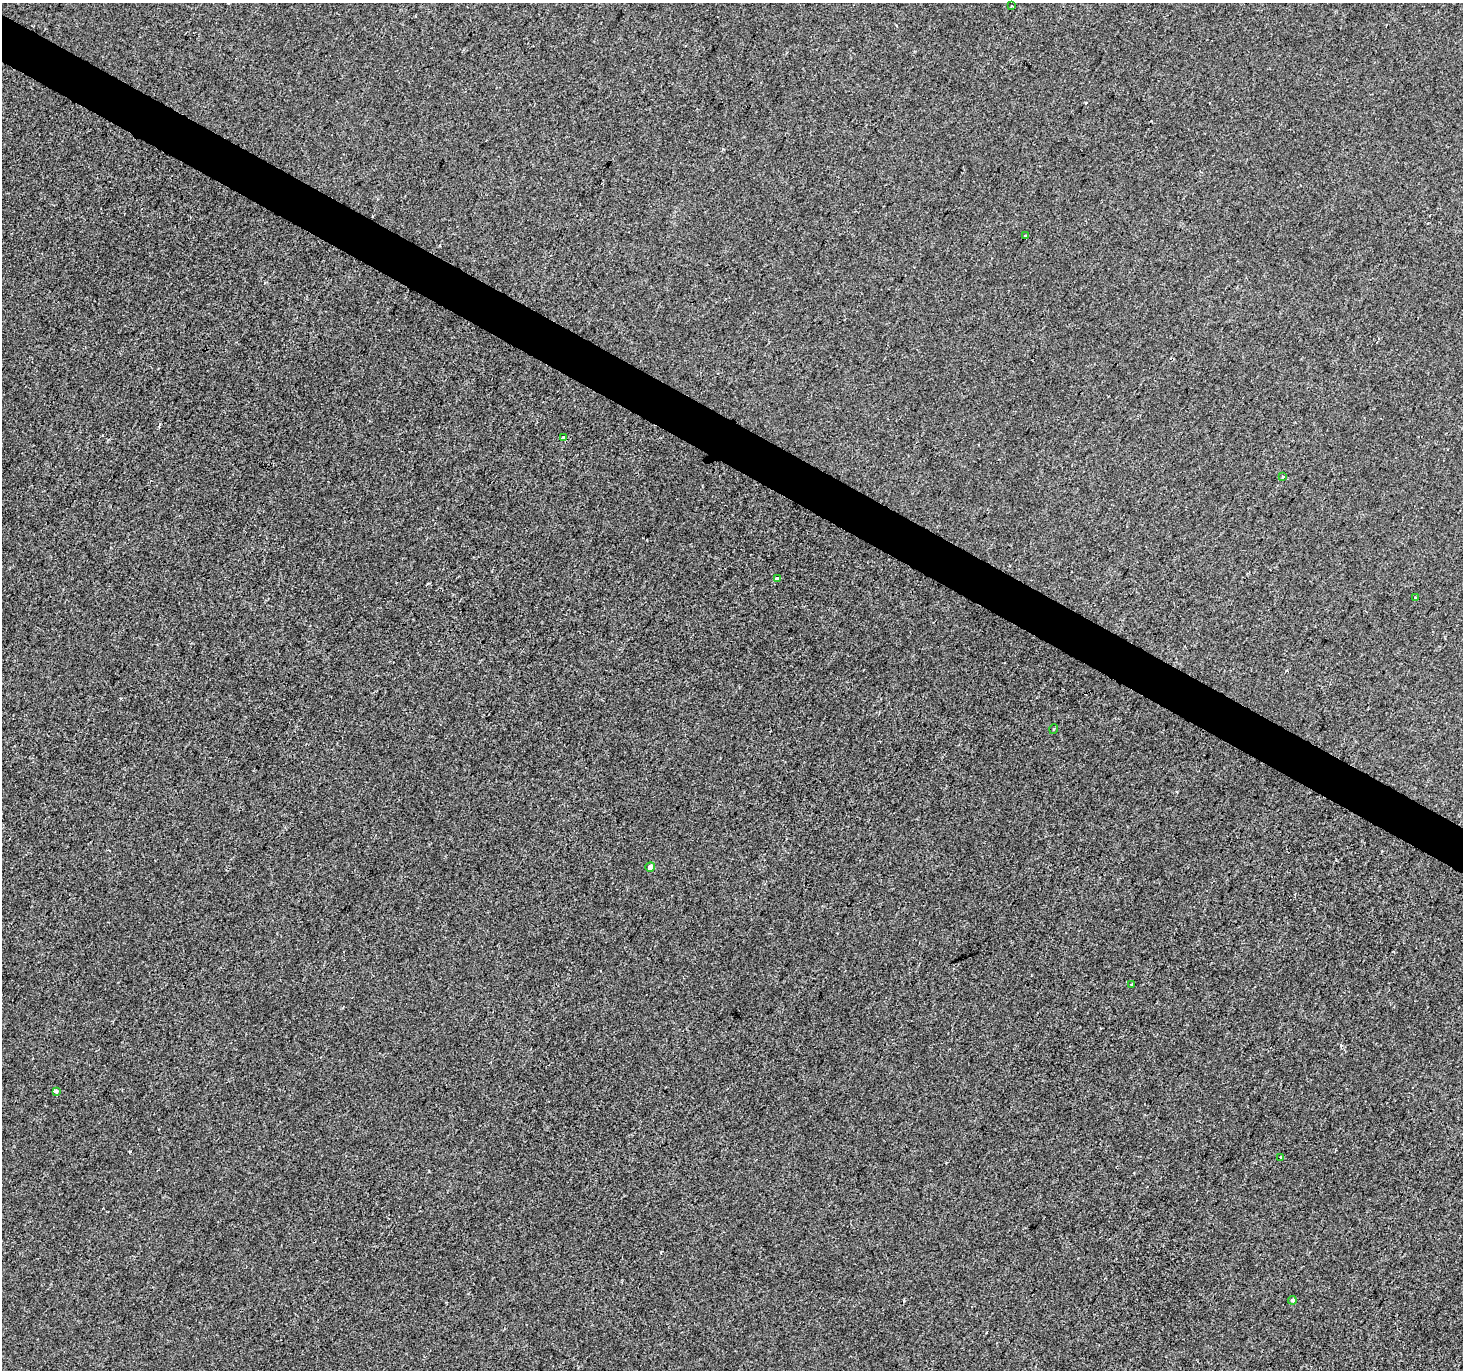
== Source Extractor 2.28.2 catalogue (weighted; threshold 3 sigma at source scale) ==
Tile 11 of 4 x 4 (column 3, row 3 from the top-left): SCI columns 2927-4387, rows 1629-2996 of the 5847 x 5926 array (HDU 1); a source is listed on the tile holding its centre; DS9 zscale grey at full resolution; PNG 1465 x 1372 px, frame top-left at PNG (2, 3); each listed source drawn as its Kron ellipse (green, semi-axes under 4 px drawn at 4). Shown black and unused: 3% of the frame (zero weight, under 2 of 3 exposures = <1% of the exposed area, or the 3 px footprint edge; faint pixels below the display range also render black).
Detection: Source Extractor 2.28.2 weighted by HDU 2 'WHT'; one run over the whole footprint, this tile lists its part. Background -6.75e-04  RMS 0.0041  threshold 0.0187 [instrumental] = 3 sigma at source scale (4.5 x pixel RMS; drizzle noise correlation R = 1.50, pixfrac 1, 0.0396/0.0396 arcsec/px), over >= 5 px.
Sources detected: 13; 1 cosmic-ray / hot-pixel residue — neither listed nor drawn; the other 12 listed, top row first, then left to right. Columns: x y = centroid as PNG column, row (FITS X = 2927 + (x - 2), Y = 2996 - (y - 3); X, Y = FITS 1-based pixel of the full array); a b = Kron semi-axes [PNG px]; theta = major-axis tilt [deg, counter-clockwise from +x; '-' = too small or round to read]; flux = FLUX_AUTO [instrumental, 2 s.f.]
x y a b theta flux
1012 6 3 3 - 0.51
1025 235 3 3 - 0.46
563 437 3 2 - 0.28
1283 477 3 3 - 0.64
777 578 3 3 - 7.3
1416 598 3 3 - 0.62
1054 729 5 3 - 0.4
650 867 5 5 - 2.2
1131 985 3 2 - 0.71
56 1091 3 3 - 4.5
1281 1158 3 3 - 0.75
1292 1300 4 3 - 1.4